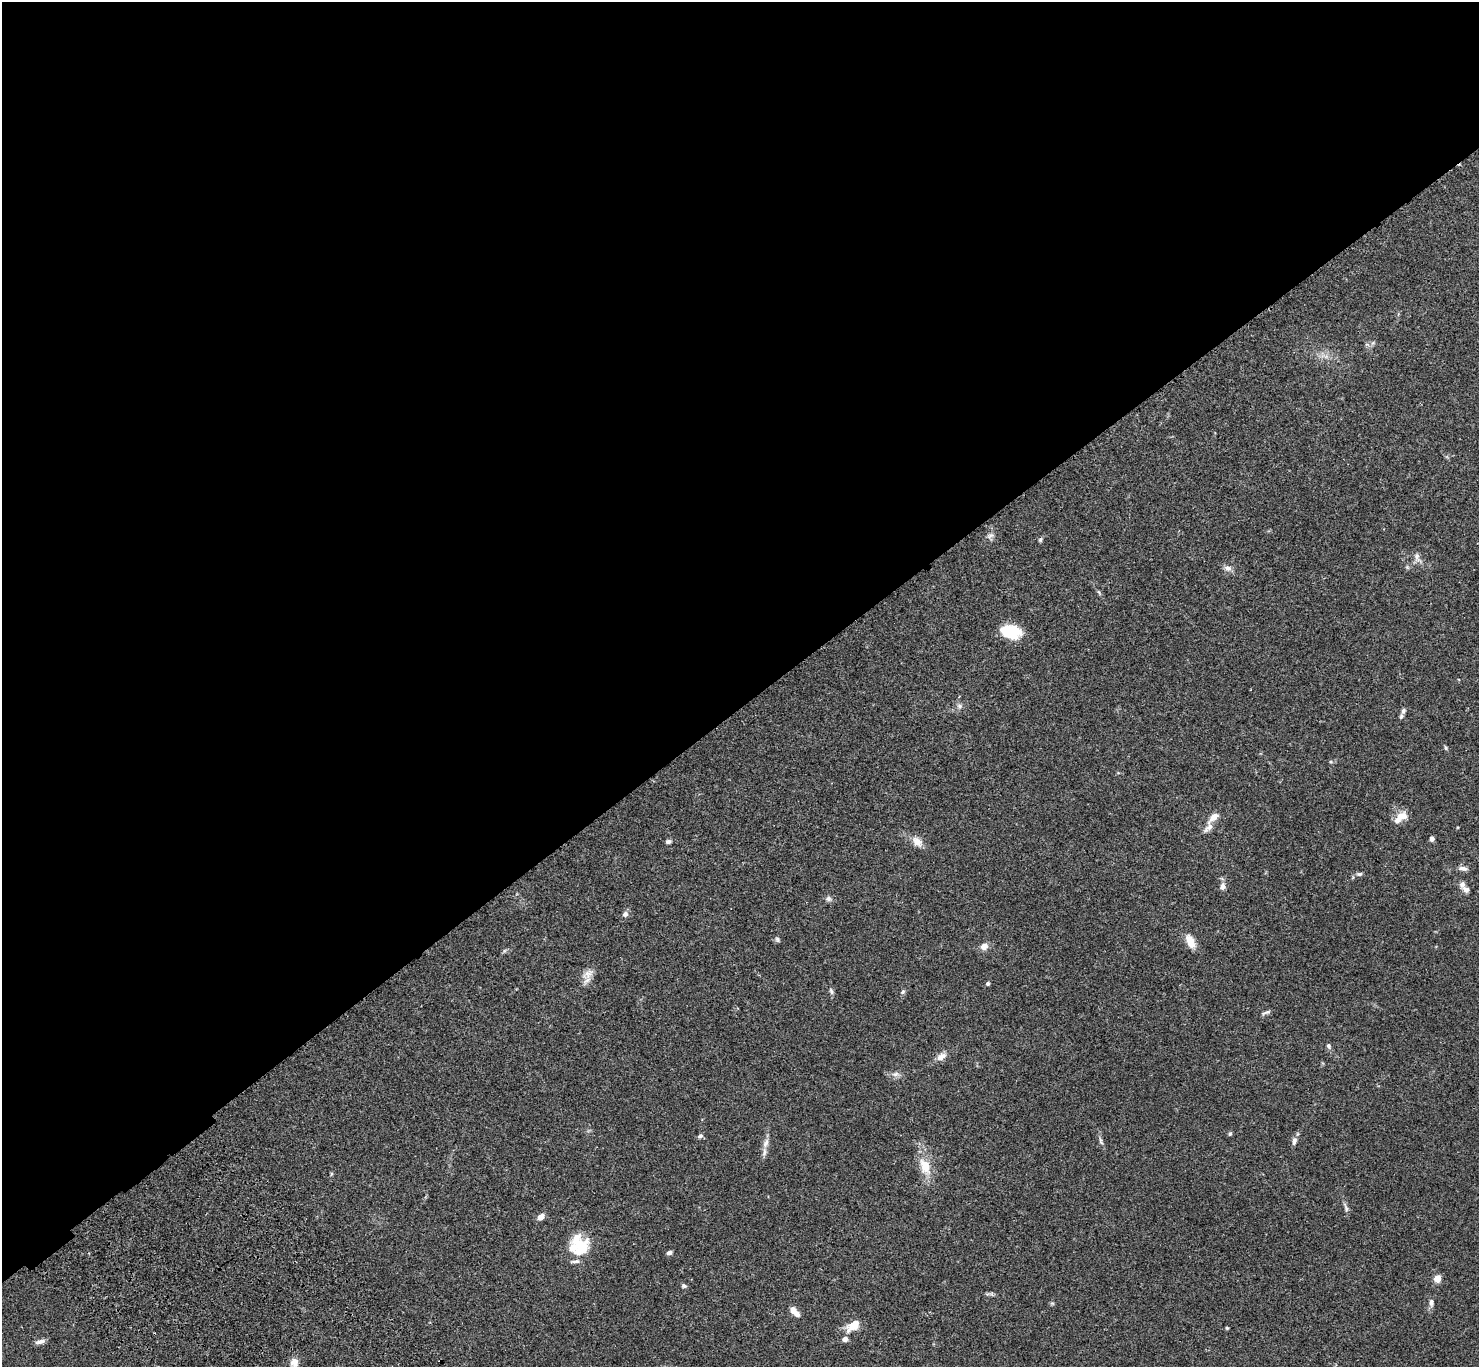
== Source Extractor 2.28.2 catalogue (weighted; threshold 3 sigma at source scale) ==
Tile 2 of 4 x 4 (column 2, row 1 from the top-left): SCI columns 1576-3052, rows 4339-5703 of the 6107 x 6088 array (HDU 1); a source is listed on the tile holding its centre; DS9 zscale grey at full resolution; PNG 1481 x 1369 px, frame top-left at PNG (2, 2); no overlay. Shown black and unused: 52% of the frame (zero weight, under 3 of 4 exposures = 6% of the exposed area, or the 3 px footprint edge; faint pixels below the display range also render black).
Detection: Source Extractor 2.28.2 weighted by HDU 2 'WHT'; one run over the whole footprint, this tile lists its part. Background 0.0643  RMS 0.0058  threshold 0.0261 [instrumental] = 3 sigma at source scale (4.5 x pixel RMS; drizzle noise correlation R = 1.50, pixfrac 1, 0.05/0.05 arcsec/px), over >= 5 px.
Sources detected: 62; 7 inside a brighter listed object's ellipse — not listed separately; the other 55 listed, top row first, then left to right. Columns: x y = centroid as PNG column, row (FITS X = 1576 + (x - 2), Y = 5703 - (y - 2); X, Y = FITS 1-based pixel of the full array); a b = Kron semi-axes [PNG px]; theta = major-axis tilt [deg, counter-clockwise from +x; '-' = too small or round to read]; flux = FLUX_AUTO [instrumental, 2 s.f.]
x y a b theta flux
1373 343 8 4 37 1.1
1326 356 8 5 0 1.9
990 535 11 6 18 2
1040 540 6 5 - 0.95
1417 557 16 8 -67 3
1228 568 10 8 -15 2.6
1011 632 22 14 -12 17
960 706 7 7 - 1.9
1403 711 7 5 73 1.3
1446 748 6 4 -65 0.85
1331 762 5 5 - 0.79
1401 816 15 10 19 6.8
1214 817 12 6 44 5.7
1208 828 17 7 41 3.2
1432 838 4 4 - 2.4
668 842 7 5 4 1.6
917 842 17 11 -47 4.9
1463 868 12 5 -7 2.3
1359 874 8 5 -5 1.3
1222 886 7 6 - 2.8
1466 890 10 7 -33 2.4
828 899 8 7 - 1.8
625 914 8 7 - 1.9
777 939 7 6 - 1.2
1190 941 16 8 -63 7.4
984 946 8 7 - 3.8
588 973 17 11 45 5
988 984 5 4 - 1
831 991 10 5 -72 1.3
903 992 6 5 - 1
1266 1012 13 4 18 1.5
1329 1046 8 6 -61 1.3
941 1057 13 8 34 3.9
896 1074 12 6 6 2.4
1230 1134 6 4 73 0.86
700 1136 8 5 27 1.3
1101 1141 11 5 -73 1.6
1294 1141 12 6 76 2.2
766 1143 14 7 68 3.1
925 1166 22 14 -69 11
331 1174 6 4 72 0.63
1346 1207 16 4 -69 1.8
541 1217 8 6 40 3.8
581 1247 25 18 -67 20
669 1253 6 5 - 1.6
1437 1279 5 4 - 14
684 1286 6 5 - 1.1
1431 1302 10 6 -88 1.9
1052 1303 7 4 0 0.72
793 1310 11 7 -44 3.9
853 1325 16 9 40 9.4
1227 1328 4 4 - 0.64
845 1339 7 6 - 2.5
40 1341 12 5 11 2.5
294 1362 12 10 78 4.4